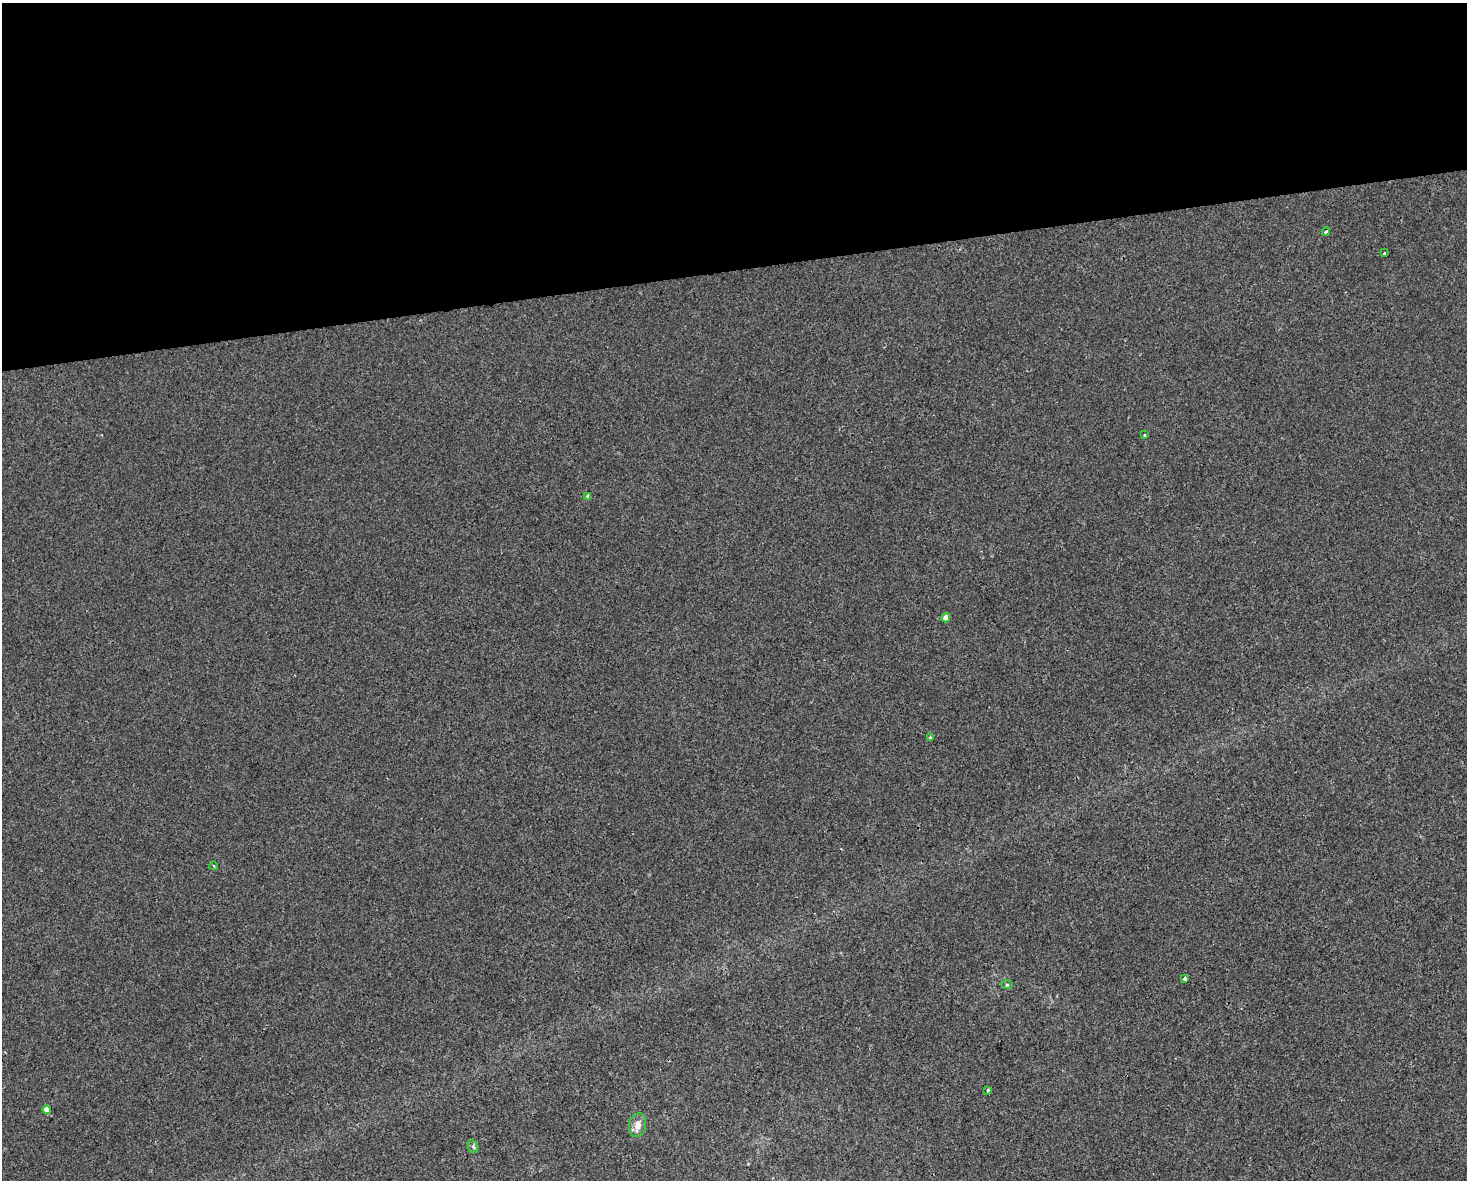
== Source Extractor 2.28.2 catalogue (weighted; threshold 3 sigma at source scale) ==
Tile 2 of 3 x 4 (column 2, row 1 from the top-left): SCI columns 1483-2947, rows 3534-4711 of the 4473 x 4711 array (HDU 1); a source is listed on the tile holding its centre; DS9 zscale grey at full resolution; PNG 1469 x 1182 px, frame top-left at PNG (2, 3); each listed source drawn as its Kron ellipse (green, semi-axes under 4 px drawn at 4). Shown black and unused: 23% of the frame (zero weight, under 2 of 3 exposures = <1% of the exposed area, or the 3 px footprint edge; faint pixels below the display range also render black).
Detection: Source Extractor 2.28.2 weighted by HDU 2 'WHT'; one run over the whole footprint, this tile lists its part. Background -6.59e-04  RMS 0.0042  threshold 0.0191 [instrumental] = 3 sigma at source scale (4.5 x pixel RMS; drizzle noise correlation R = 1.50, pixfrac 1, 0.0396/0.0396 arcsec/px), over >= 5 px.
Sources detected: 13; all 13 listed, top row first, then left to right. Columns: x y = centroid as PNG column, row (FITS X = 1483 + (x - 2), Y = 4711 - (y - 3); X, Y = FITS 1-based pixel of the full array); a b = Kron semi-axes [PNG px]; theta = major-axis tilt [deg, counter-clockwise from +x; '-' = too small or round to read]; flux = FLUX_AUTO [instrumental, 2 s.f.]
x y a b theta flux
1326 232 4 3 - 0.9
1384 253 3 3 - 7
1144 435 4 3 - 0.57
588 496 4 4 - 1.3
946 618 4 4 - 3.1
930 738 3 3 - 0.55
214 866 4 3 - 0.4
1185 979 4 3 - 1.9
1007 985 5 3 - 0.46
988 1090 3 3 - 0.46
46 1110 4 4 - 3.4
638 1125 12 8 79 3.4
473 1147 6 5 - 0.8